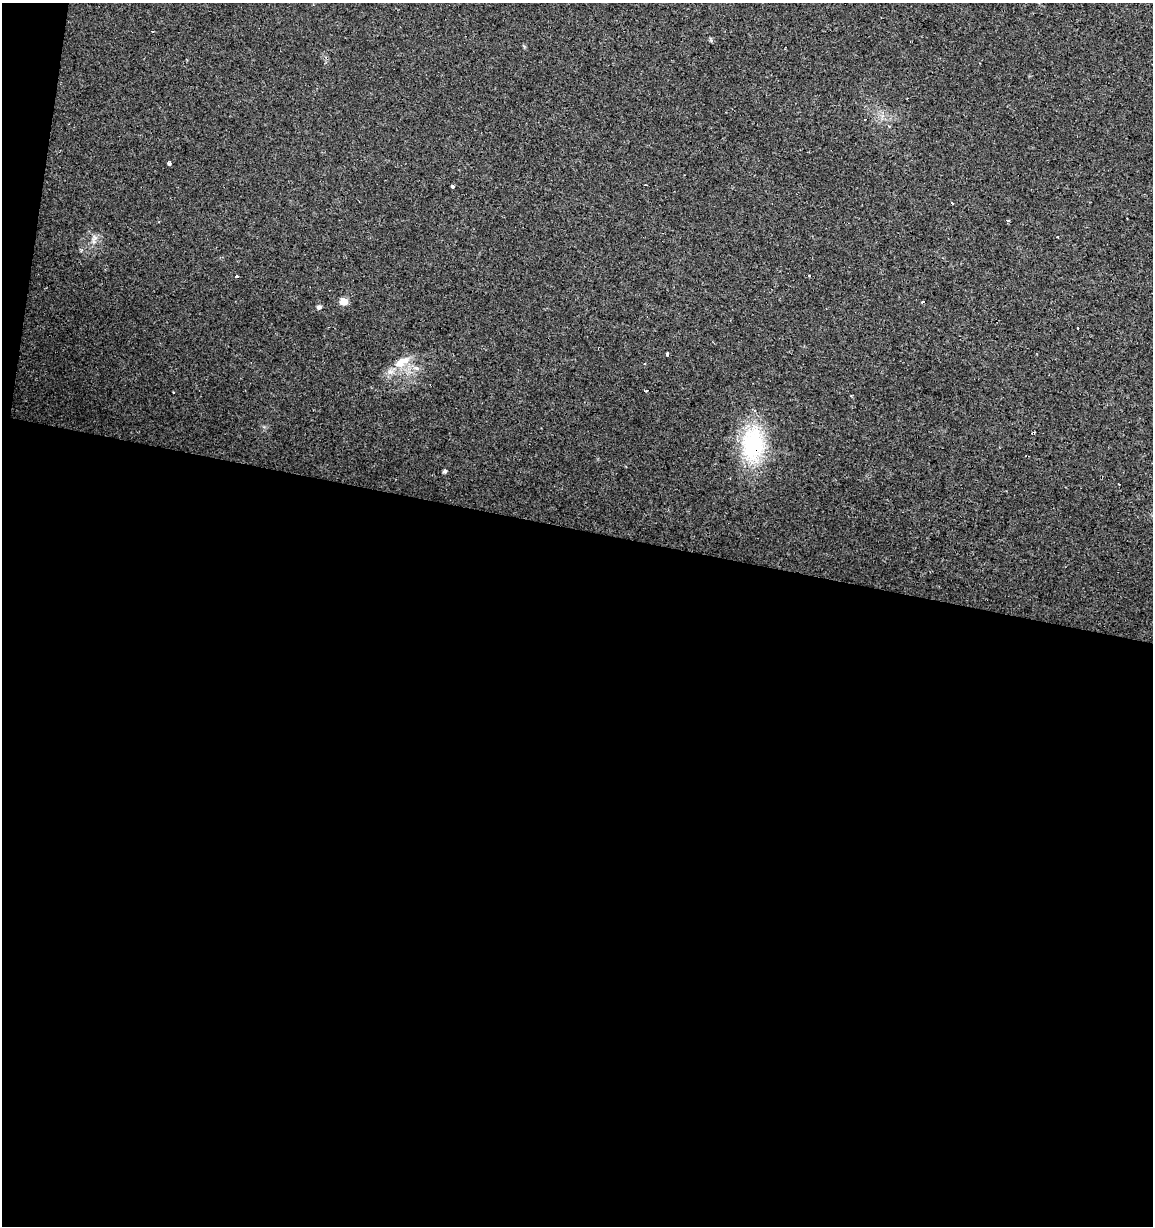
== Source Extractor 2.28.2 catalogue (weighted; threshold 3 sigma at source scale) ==
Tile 13 of 4 x 4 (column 1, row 4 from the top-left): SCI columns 221-1371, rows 4-1227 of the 5104 x 4901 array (HDU 1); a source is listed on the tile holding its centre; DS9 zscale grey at full resolution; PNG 1155 x 1228 px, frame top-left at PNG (2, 3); no overlay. Shown black and unused: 58% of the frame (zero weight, under 2 of 3 exposures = <1% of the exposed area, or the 3 px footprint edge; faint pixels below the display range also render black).
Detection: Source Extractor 2.28.2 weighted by HDU 2 'WHT'; one run over the whole footprint, this tile lists its part. Background 0.0295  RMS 0.0034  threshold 0.0154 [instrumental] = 3 sigma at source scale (4.5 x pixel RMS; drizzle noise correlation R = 1.50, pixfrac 1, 0.0396/0.0396 arcsec/px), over >= 5 px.
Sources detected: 22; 7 cosmic-ray / hot-pixel residue — not listed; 1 inside a brighter listed object's ellipse — not listed separately; the other 14 listed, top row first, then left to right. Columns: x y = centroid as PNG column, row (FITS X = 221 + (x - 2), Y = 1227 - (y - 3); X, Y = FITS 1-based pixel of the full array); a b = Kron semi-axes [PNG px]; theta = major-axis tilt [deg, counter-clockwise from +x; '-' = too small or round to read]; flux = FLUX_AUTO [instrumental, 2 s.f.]
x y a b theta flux
889 126 4 3 - 0.36
169 163 4 3 - 2.8
453 186 3 3 - 1.1
1008 220 4 3 - 0.39
236 276 4 3 - 1.7
344 301 6 6 - 4.3
923 301 4 3 - 0.7
319 307 5 5 - 0.95
667 355 4 3 - 1.5
402 362 27 11 31 5.8
645 363 3 3 - 0.32
753 444 49 29 89 27
445 471 5 4 - 0.61
1119 484 3 2 - 0.38
Overlapping masked pixels (flux is a lower limit): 1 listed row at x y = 753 444